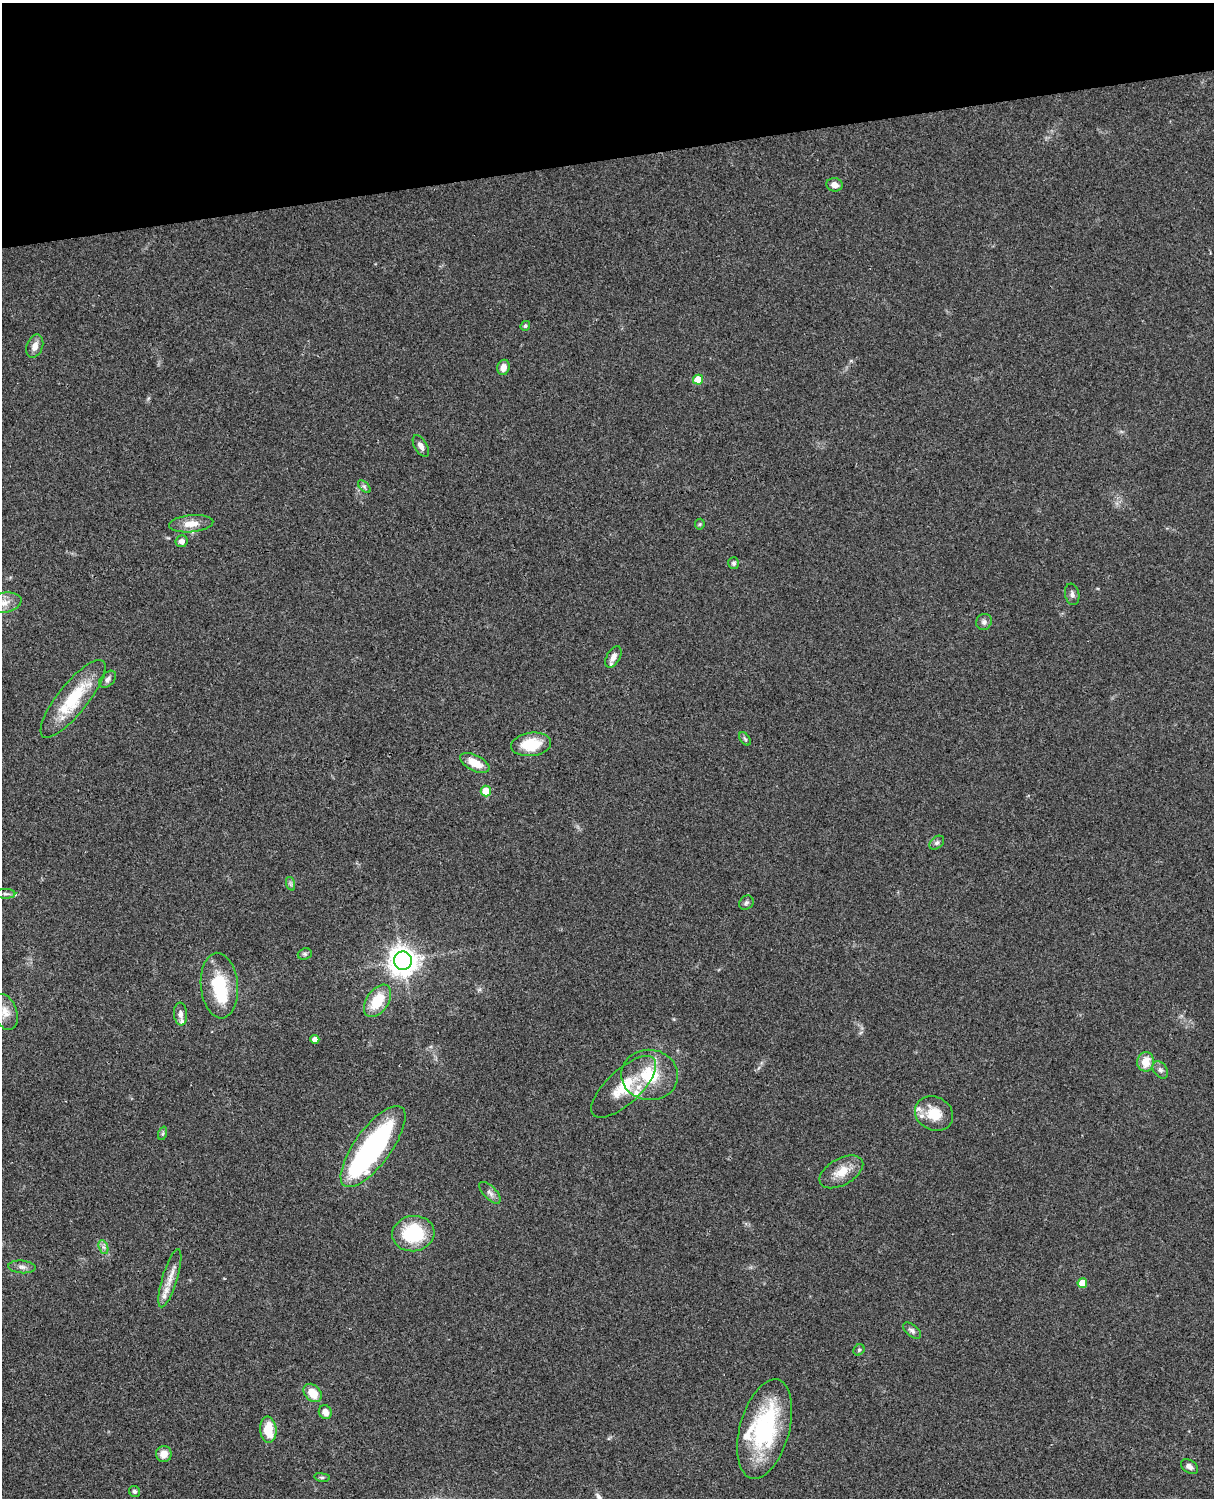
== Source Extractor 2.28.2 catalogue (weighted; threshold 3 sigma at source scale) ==
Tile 3 of 4 x 3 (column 3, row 1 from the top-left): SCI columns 2547-3758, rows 3269-4764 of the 5089 x 4926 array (HDU 1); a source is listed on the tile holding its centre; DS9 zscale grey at full resolution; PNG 1216 x 1500 px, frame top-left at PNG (2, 3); each listed source drawn as its Kron ellipse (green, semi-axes under 4 px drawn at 4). Shown black and unused: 10% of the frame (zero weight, under 3 of 4 exposures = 6% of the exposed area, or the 3 px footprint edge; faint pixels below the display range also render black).
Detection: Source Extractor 2.28.2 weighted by HDU 2 'WHT'; one run over the whole footprint, this tile lists its part. Background 0.076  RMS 0.0058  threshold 0.0261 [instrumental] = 3 sigma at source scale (4.5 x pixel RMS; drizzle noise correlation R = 1.50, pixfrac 1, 0.05/0.05 arcsec/px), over >= 5 px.
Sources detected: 67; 2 inside a brighter object's white glare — neither listed nor drawn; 9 inside a brighter listed object's ellipse — not listed separately; the other 56 listed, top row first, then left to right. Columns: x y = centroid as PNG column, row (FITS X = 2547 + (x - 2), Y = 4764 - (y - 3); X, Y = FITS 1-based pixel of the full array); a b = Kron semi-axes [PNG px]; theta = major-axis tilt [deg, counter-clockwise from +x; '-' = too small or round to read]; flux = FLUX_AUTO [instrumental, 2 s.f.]
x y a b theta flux
834 185 8 6 -13 3.6
525 326 5 4 - 1
35 346 12 8 70 3.8
503 367 7 6 - 4.3
698 380 5 5 - 12
421 446 12 6 -60 2.7
364 487 8 4 -44 1.2
191 524 22 8 5 7.4
700 524 5 5 - 0.65
182 541 6 6 - 2.8
734 563 6 5 - 1.4
1072 594 11 7 -79 2
4 603 18 10 11 6
984 622 8 7 - 2
613 657 11 6 60 3.2
108 679 10 6 46 2.2
73 699 48 15 51 31
745 739 7 4 -54 1.1
531 744 20 11 7 19
475 763 16 8 -26 9.4
486 791 5 5 - 10
937 843 8 6 38 1.5
291 884 7 4 -71 1.1
6 894 9 5 -1 1.3
746 903 8 6 44 1.5
305 954 7 5 21 1.2
403 961 9 9 - 710
219 986 33 18 -85 28
378 1001 18 11 57 19
5 1012 19 11 -70 6.2
181 1014 11 6 -85 2.8
315 1039 4 4 - 3.8
1146 1062 10 8 82 8.7
1160 1070 9 6 -53 1.9
650 1075 28 25 -4 26
624 1087 41 17 43 21
934 1113 20 16 -26 13
163 1133 7 4 71 0.98
373 1146 48 18 54 110
841 1172 24 13 29 9.8
490 1193 14 6 -47 2.5
413 1234 21 17 7 37
103 1247 7 4 -70 1.5
22 1267 14 6 -4 2.7
170 1278 30 7 73 7.5
1082 1283 5 5 - 9.3
912 1330 10 5 -40 1.8
859 1350 6 5 - 0.94
313 1393 10 7 -47 10
325 1412 7 6 - 3.8
765 1429 51 25 75 64
268 1430 13 8 -84 14
164 1454 8 8 - 5.4
1190 1466 9 6 -34 2.2
322 1477 8 4 -8 0.98
135 1491 6 5 - 1.3
Isophote crosses this tile's border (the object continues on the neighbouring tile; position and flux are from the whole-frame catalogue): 1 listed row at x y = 4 603